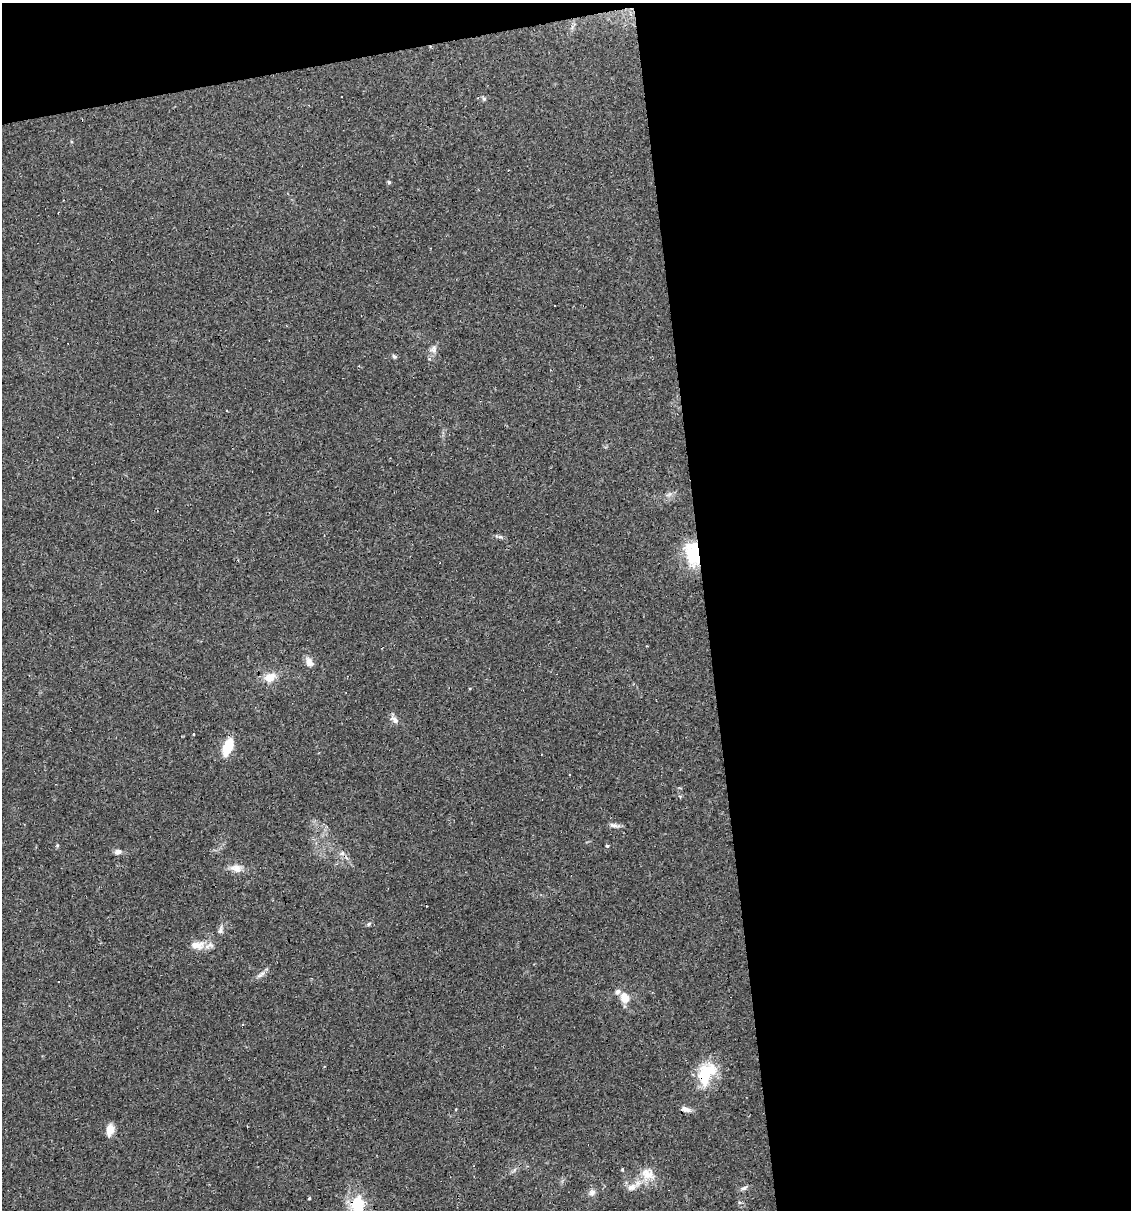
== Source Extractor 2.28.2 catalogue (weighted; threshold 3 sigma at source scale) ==
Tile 4 of 4 x 4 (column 4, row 1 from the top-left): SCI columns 3454-4582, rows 3625-4832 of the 4603 x 4832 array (HDU 1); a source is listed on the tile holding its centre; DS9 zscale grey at full resolution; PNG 1133 x 1212 px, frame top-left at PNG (2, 3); no overlay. Shown black and unused: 41% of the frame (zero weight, under 2 of 3 exposures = <1% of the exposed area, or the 3 px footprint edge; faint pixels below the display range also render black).
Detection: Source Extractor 2.28.2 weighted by HDU 2 'WHT'; one run over the whole footprint, this tile lists its part. Background 0.0829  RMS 0.0064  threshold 0.0286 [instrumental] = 3 sigma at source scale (4.5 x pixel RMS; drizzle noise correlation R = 1.50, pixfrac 1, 0.0396/0.0396 arcsec/px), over >= 5 px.
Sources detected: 40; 1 inside a brighter object's white glare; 6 cosmic-ray / hot-pixel residue — not listed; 1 inside a brighter listed object's ellipse — not listed separately; the other 32 listed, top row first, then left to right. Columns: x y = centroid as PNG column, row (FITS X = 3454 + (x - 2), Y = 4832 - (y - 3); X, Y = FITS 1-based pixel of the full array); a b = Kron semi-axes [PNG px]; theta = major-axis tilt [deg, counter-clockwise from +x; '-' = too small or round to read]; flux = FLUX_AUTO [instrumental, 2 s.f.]
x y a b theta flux
484 99 6 5 - 1.1
389 182 5 4 - 1
59 212 3 2 - 0.63
433 349 10 9 - 3.1
394 357 7 5 -48 1.1
227 411 3 3 - 1.1
693 554 29 16 -79 26
309 662 12 8 -65 3.9
270 677 15 10 21 7.7
394 719 14 7 -41 3
194 734 3 3 - 1.1
228 747 14 7 71 23
614 825 15 5 -11 2.2
607 846 3 3 - 2.4
117 852 8 6 10 2.8
236 868 15 10 -18 5.1
368 924 6 4 87 0.78
220 930 11 6 73 2.2
197 945 20 10 6 8.1
261 974 12 5 39 2.4
59 982 3 2 - 0.79
625 997 13 10 -71 7.6
707 1071 28 21 19 21
456 1109 3 3 - 0.92
686 1109 14 6 -20 2.9
110 1130 12 8 80 6.5
648 1174 22 13 -25 9.6
632 1187 14 9 21 4.9
745 1188 9 5 42 1.6
592 1193 10 8 54 2.7
309 1198 3 3 - 0.64
358 1206 33 19 88 26
Overlapping masked pixels (flux is a lower limit): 2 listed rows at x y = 693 554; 358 1206
Isophote crosses this tile's border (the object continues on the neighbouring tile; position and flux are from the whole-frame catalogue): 1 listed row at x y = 358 1206
Unlisted compact peaks at least as high as the median listed source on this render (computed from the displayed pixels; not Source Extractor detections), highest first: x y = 500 537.